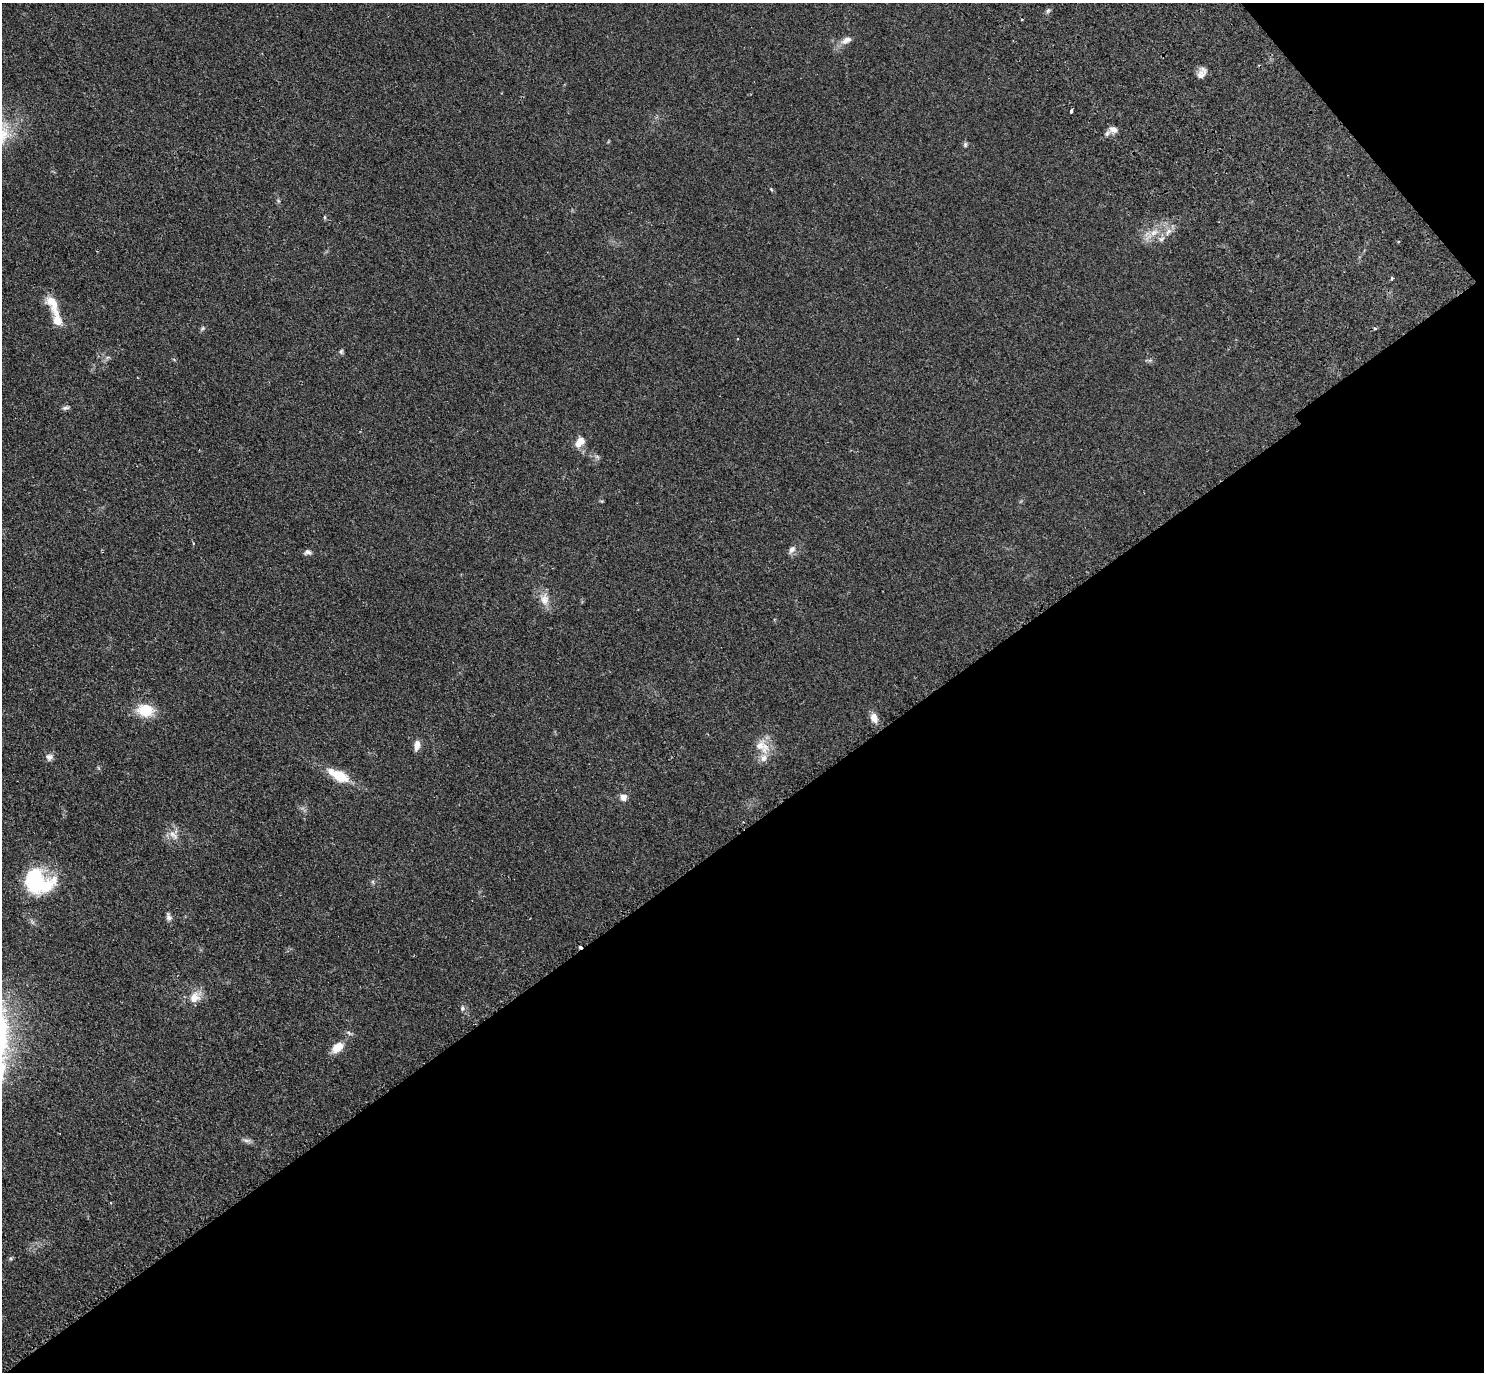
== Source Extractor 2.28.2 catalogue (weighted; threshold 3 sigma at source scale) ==
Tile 12 of 4 x 4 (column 4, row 3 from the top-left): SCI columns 4636-6117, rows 1833-3202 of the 6266 x 6263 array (HDU 1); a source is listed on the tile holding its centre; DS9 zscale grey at full resolution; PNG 1486 x 1374 px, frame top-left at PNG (2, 3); no overlay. Shown black and unused: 41% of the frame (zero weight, under 2 of 3 exposures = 11% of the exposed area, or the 3 px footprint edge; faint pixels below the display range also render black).
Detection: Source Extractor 2.28.2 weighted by HDU 2 'WHT'; one run over the whole footprint, this tile lists its part. Background 0.094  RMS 0.0087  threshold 0.0392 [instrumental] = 3 sigma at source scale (4.5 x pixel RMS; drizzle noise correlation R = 1.50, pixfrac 1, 0.05/0.05 arcsec/px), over >= 5 px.
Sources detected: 37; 1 cosmic-ray / hot-pixel residue — not listed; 3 inside a brighter listed object's ellipse — not listed separately; the other 33 listed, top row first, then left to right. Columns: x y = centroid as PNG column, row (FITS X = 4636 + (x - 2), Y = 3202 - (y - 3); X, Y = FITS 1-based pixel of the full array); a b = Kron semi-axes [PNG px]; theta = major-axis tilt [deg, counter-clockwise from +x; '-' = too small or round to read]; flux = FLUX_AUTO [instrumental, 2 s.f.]
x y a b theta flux
1048 10 6 5 - 1.5
846 40 14 8 33 5.9
1201 75 14 9 46 5.3
1071 111 3 3 - 4.3
1113 129 12 8 -18 4.8
965 144 7 5 89 1.5
1153 233 9 5 31 4
1161 239 7 6 - 2.6
1392 278 4 3 - 1.4
53 304 32 14 -65 15
203 328 7 5 36 1.5
1375 329 5 3 - 1.2
341 352 7 5 89 1.4
65 408 10 4 10 2
578 443 12 8 83 5.9
792 549 11 7 51 3.6
308 552 10 6 3 2.6
545 599 17 11 -89 8.8
145 710 19 14 -5 21
874 718 12 8 -66 6.5
417 745 11 7 80 6
762 746 23 15 -34 14
49 757 10 8 27 3.6
339 775 30 12 -26 20
623 797 7 7 - 5.1
173 835 16 7 -43 5.5
38 882 35 26 -21 63
169 917 11 7 -70 3
195 997 14 13 - 10
462 1008 7 6 - 2.2
349 1033 8 4 -36 1.7
337 1047 14 9 37 12
246 1140 10 5 -1 2.4